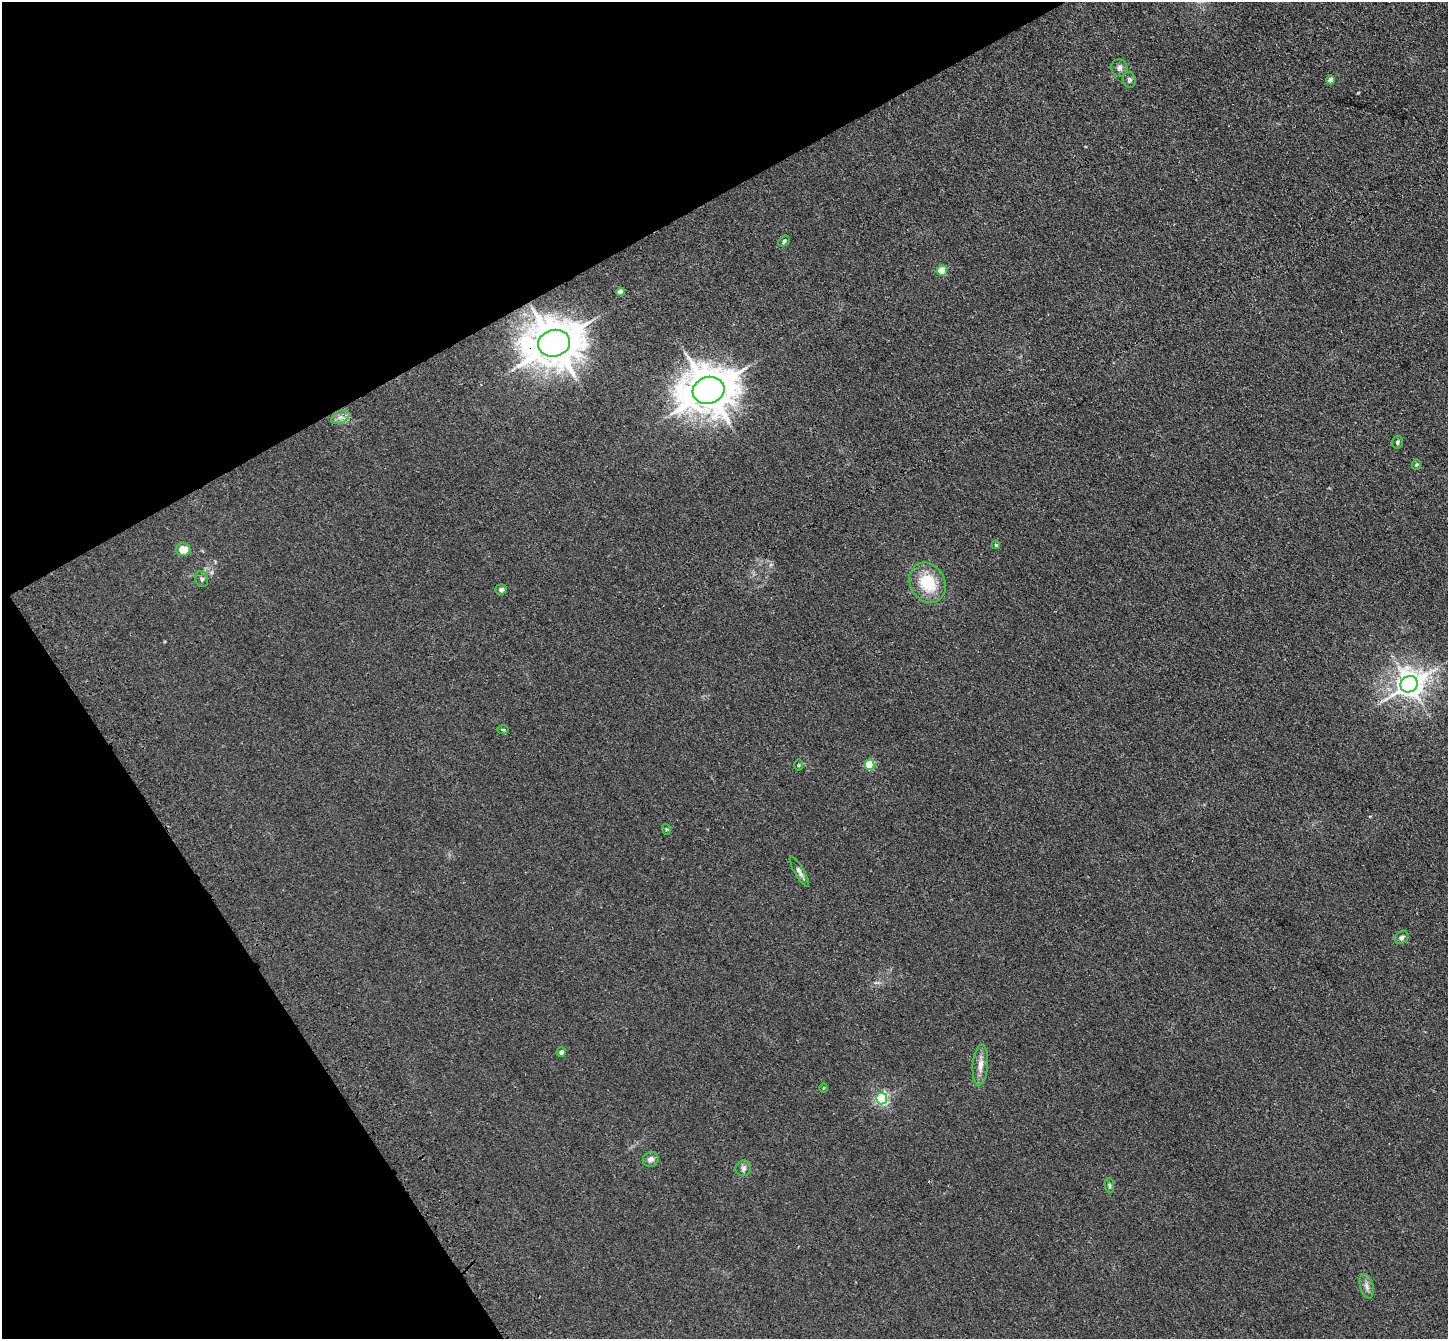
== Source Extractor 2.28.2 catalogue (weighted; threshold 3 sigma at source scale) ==
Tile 5 of 4 x 4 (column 1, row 2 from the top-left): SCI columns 103-1548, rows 2895-4231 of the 5985 x 5924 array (HDU 1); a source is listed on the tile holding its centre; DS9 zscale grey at full resolution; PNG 1450 x 1341 px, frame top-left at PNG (2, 2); each listed source drawn as its Kron ellipse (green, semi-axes under 4 px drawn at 4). Shown black and unused: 26% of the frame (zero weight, under 3 of 4 exposures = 6% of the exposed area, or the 3 px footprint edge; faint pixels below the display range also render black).
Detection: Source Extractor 2.28.2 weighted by HDU 2 'WHT'; one run over the whole footprint, this tile lists its part. Background 0.0407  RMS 0.0058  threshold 0.0263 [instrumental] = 3 sigma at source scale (4.5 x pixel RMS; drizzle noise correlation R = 1.50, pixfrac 1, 0.05/0.05 arcsec/px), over >= 5 px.
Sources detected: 31; all 31 listed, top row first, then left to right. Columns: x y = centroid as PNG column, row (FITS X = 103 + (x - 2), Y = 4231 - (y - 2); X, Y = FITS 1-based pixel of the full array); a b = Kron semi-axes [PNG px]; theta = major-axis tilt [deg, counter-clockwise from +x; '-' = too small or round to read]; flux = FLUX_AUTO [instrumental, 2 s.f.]
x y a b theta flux
1119 68 8 8 - 2.4
1129 80 8 6 -77 1.5
1331 80 4 4 - 4.7
784 241 6 4 42 1.1
942 270 5 5 - 18
620 292 4 4 - 4
554 343 16 13 14 2100
708 390 16 13 16 2000
340 417 10 6 25 2.7
1397 442 6 5 - 1.1
1416 465 5 4 - 0.8
996 545 4 4 - 0.63
183 549 7 6 - 8.1
202 579 8 6 -75 1.5
928 583 21 17 -60 22
501 590 6 5 - 1.7
1409 684 9 8 - 700
503 730 6 4 -2 0.71
798 765 6 4 90 0.67
870 765 5 5 - 28
666 829 5 3 - 0.66
799 872 17 5 -60 2.4
1401 937 7 6 - 2.1
561 1052 5 4 - 1.9
980 1065 20 7 86 5.1
823 1088 5 3 - 0.53
882 1099 5 5 - 99
651 1159 8 7 - 2.8
743 1168 8 7 - 1.9
1109 1185 7 4 -84 1.1
1367 1286 12 6 -74 2.8
Overlapping masked pixels (flux is a lower limit): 2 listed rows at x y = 554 343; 708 390